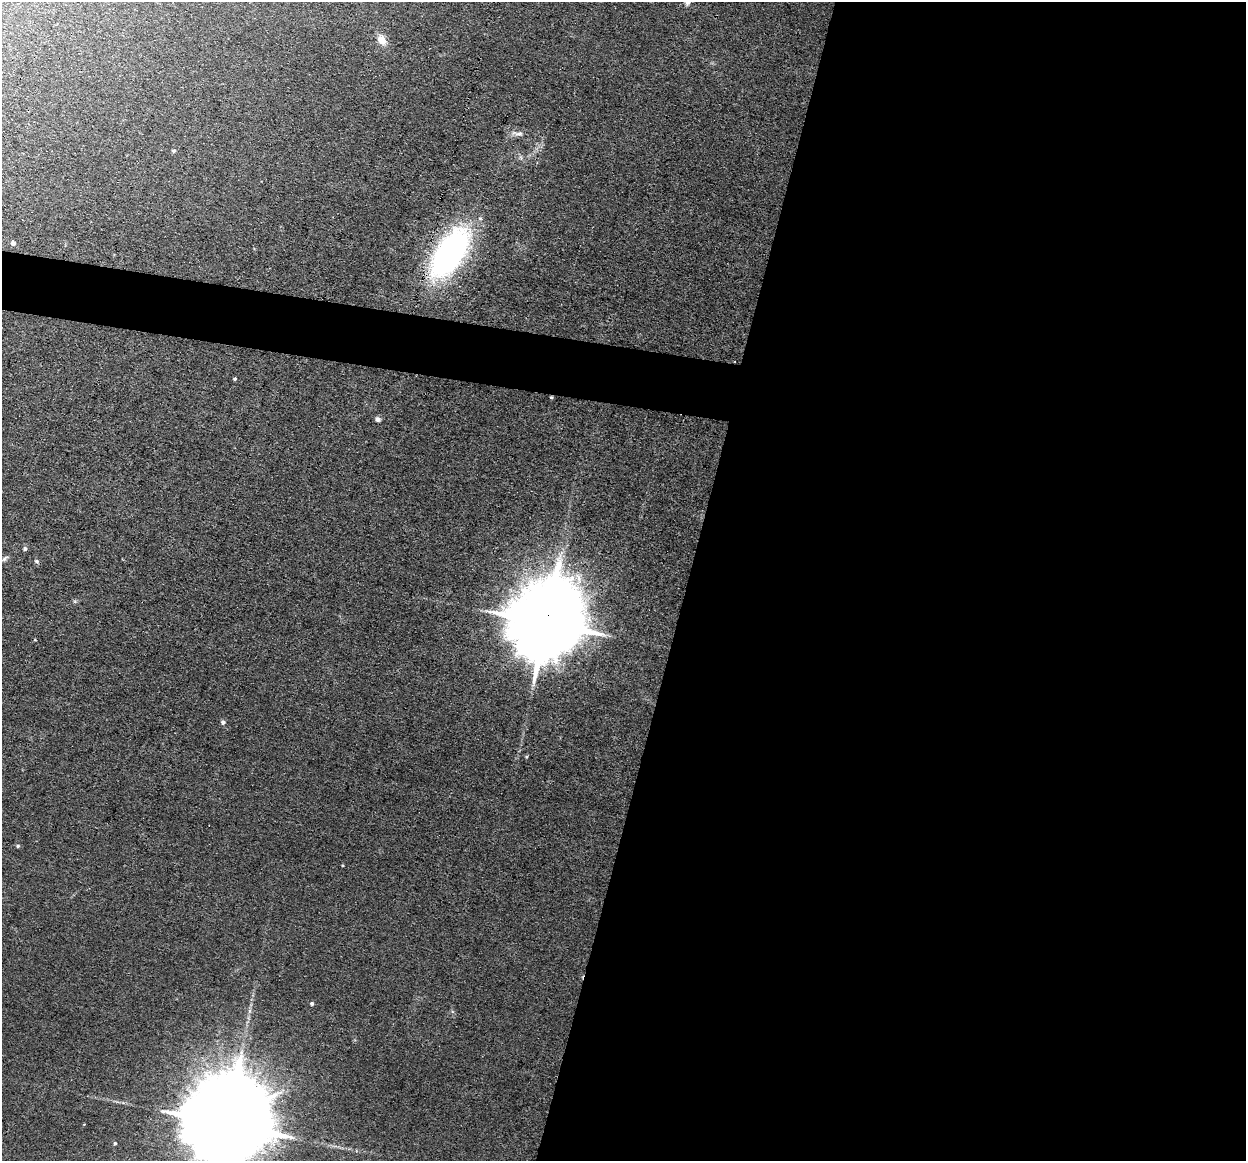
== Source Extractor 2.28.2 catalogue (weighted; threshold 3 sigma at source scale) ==
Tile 12 of 4 x 4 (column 4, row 3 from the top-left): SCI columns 3732-4975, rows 1402-2560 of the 4975 x 5000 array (HDU 1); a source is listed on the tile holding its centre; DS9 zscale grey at full resolution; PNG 1248 x 1163 px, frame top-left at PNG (2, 2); no overlay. Shown black and unused: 48% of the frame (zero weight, under 3 of 4 exposures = <1% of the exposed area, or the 3 px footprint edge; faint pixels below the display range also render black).
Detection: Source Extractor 2.28.2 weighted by HDU 2 'WHT'; one run over the whole footprint, this tile lists its part. Background 0.046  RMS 0.0054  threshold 0.0245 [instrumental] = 3 sigma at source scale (4.5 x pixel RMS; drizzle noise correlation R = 1.50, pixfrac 1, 0.05/0.05 arcsec/px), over >= 5 px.
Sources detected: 20; all 20 listed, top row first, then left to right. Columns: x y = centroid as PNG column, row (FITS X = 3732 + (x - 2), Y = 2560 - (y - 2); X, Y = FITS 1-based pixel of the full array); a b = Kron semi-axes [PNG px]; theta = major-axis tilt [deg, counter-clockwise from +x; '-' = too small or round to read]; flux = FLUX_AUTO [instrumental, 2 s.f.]
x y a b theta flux
687 3 7 7 - 1.4
382 40 13 9 -57 5.5
519 133 12 6 15 2.6
174 151 5 4 - 0.81
13 243 5 5 - 1.4
449 253 42 20 57 170
235 379 4 3 - 0.95
551 397 4 3 - 0.68
377 419 6 5 - 1.7
25 549 6 5 - 1.1
4 559 11 5 37 1.3
37 561 6 6 - 1.1
546 623 24 18 70 8400
35 640 5 3 - 0.4
223 722 5 5 - 1.7
18 846 5 4 - 0.68
312 1004 5 5 - 1
249 1011 7 4 89 1.2
227 1124 32 19 74 17000
115 1143 5 4 - 0.81
Overlapping masked pixels (flux is a lower limit): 3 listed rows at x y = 449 253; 551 397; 546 623
Isophote crosses this tile's border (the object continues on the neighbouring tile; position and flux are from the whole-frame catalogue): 2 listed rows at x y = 687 3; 227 1124